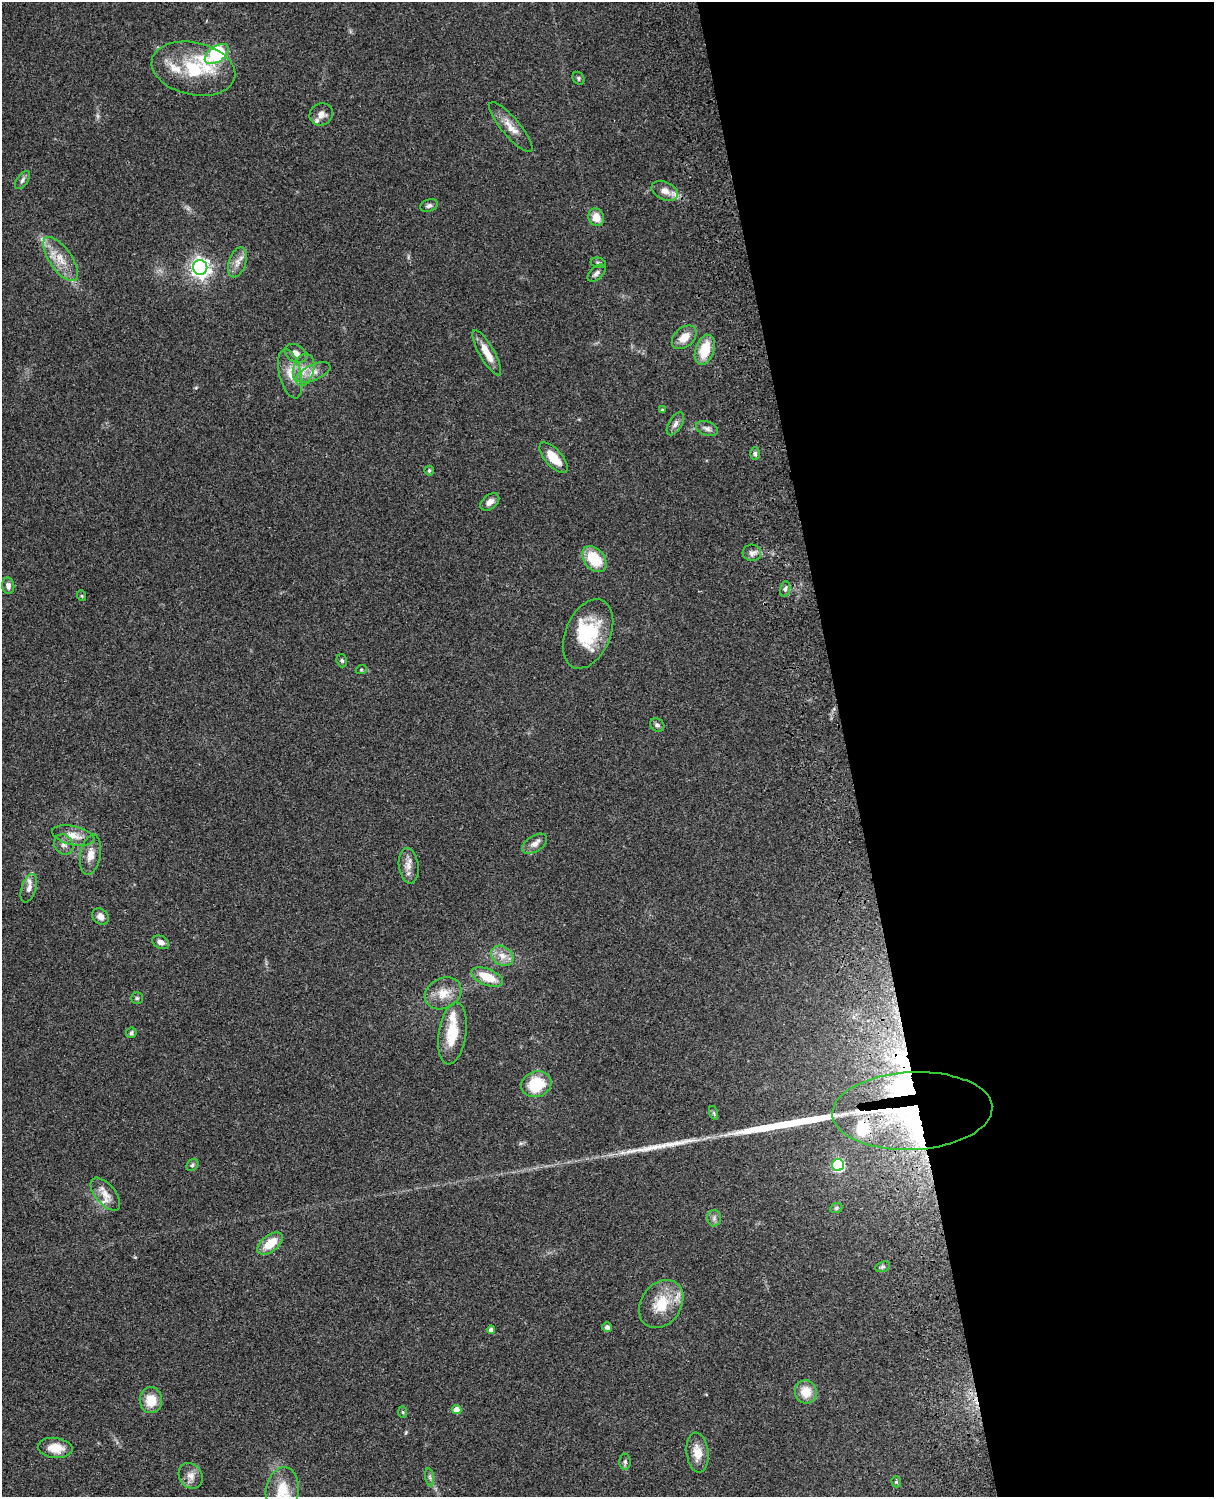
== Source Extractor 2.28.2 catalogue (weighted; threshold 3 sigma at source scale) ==
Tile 8 of 4 x 3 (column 4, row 2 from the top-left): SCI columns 3758-4969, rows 1773-3267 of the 5087 x 4926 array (HDU 1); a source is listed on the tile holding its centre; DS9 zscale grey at full resolution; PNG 1216 x 1499 px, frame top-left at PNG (2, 2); each listed source drawn as its Kron ellipse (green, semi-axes under 4 px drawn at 4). Shown black and unused: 30% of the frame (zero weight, under 3 of 4 exposures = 6% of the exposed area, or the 3 px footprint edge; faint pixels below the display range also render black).
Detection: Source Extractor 2.28.2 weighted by HDU 2 'WHT'; one run over the whole footprint, this tile lists its part. Background 0.0958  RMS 0.0062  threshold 0.028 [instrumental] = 3 sigma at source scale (4.5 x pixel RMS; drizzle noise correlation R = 1.50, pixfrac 1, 0.05/0.05 arcsec/px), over >= 5 px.
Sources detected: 88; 3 inside a brighter object's white glare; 1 cosmic-ray / hot-pixel residue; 3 long thin detections or spike segments (spike, bleed or trail) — neither listed nor drawn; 6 inside a brighter listed object's ellipse — not listed separately; the other 75 listed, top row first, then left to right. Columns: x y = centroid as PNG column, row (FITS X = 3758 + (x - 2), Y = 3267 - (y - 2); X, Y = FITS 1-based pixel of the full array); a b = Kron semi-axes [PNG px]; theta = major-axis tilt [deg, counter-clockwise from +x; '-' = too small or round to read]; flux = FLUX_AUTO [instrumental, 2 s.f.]
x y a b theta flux
217 54 14 7 35 110
193 69 42 26 -12 35
578 78 7 5 -57 1.1
321 114 12 10 31 4.3
511 127 32 9 -50 7.7
22 180 10 5 54 1.9
665 191 14 9 -25 4.7
429 205 9 6 19 1.9
596 217 9 7 -71 7.1
61 259 26 11 -55 12
237 262 15 8 72 4.6
598 263 8 5 -12 1.2
200 267 7 7 - 310
597 273 11 6 42 2.1
684 337 14 9 42 8.1
705 350 15 9 72 16
296 353 12 8 -31 4.6
487 353 26 7 -60 9.4
304 370 16 10 77 7.8
313 372 18 8 24 5.2
290 374 25 11 -76 9.5
662 410 3 3 - 0.71
675 424 13 6 58 2.6
707 428 11 7 -19 2.6
755 454 6 5 - 1.4
553 458 19 8 -48 13
429 471 5 4 - 1.2
490 502 11 7 39 3.5
752 553 9 8 - 3
594 559 15 10 -50 22
8 586 8 6 -85 2.6
785 589 8 5 79 1.6
82 596 5 3 - 0.67
588 634 36 22 66 32
342 661 7 5 -72 1.2
361 670 5 3 - 0.62
657 725 7 6 - 1.7
73 836 21 9 -12 7.7
535 844 14 8 32 4
64 845 11 9 -56 3.1
90 855 20 10 79 6.8
409 866 18 10 -83 5.3
29 888 15 7 72 3.8
100 916 9 7 -40 3.4
161 942 9 6 -25 2.6
502 956 12 9 -33 5.5
487 977 17 8 -22 15
443 993 19 15 28 9.8
137 998 6 6 - 1.2
131 1033 5 5 - 1.2
452 1033 31 13 81 17
536 1084 15 12 18 25
912 1111 80 39 3 150
714 1113 7 4 -71 0.88
192 1165 7 5 48 1.2
838 1165 6 6 - 60
105 1194 20 10 -50 6.9
836 1208 6 5 - 1
714 1218 8 6 90 2
270 1243 15 8 37 13
883 1267 8 5 19 1.1
661 1304 26 20 54 20
607 1327 5 4 - 2.3
491 1330 4 4 - 2.4
806 1392 12 11 - 10
151 1400 13 11 88 12
457 1410 5 4 - 5.8
403 1412 6 4 -88 0.8
55 1448 17 10 -6 10
697 1453 20 11 -83 9
625 1462 8 5 -89 1.5
191 1476 13 11 -56 4.9
430 1477 9 4 -82 1.5
896 1482 6 4 -70 0.93
282 1490 23 16 80 16
Overlapping masked pixels (flux is a lower limit): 1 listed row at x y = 912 1111